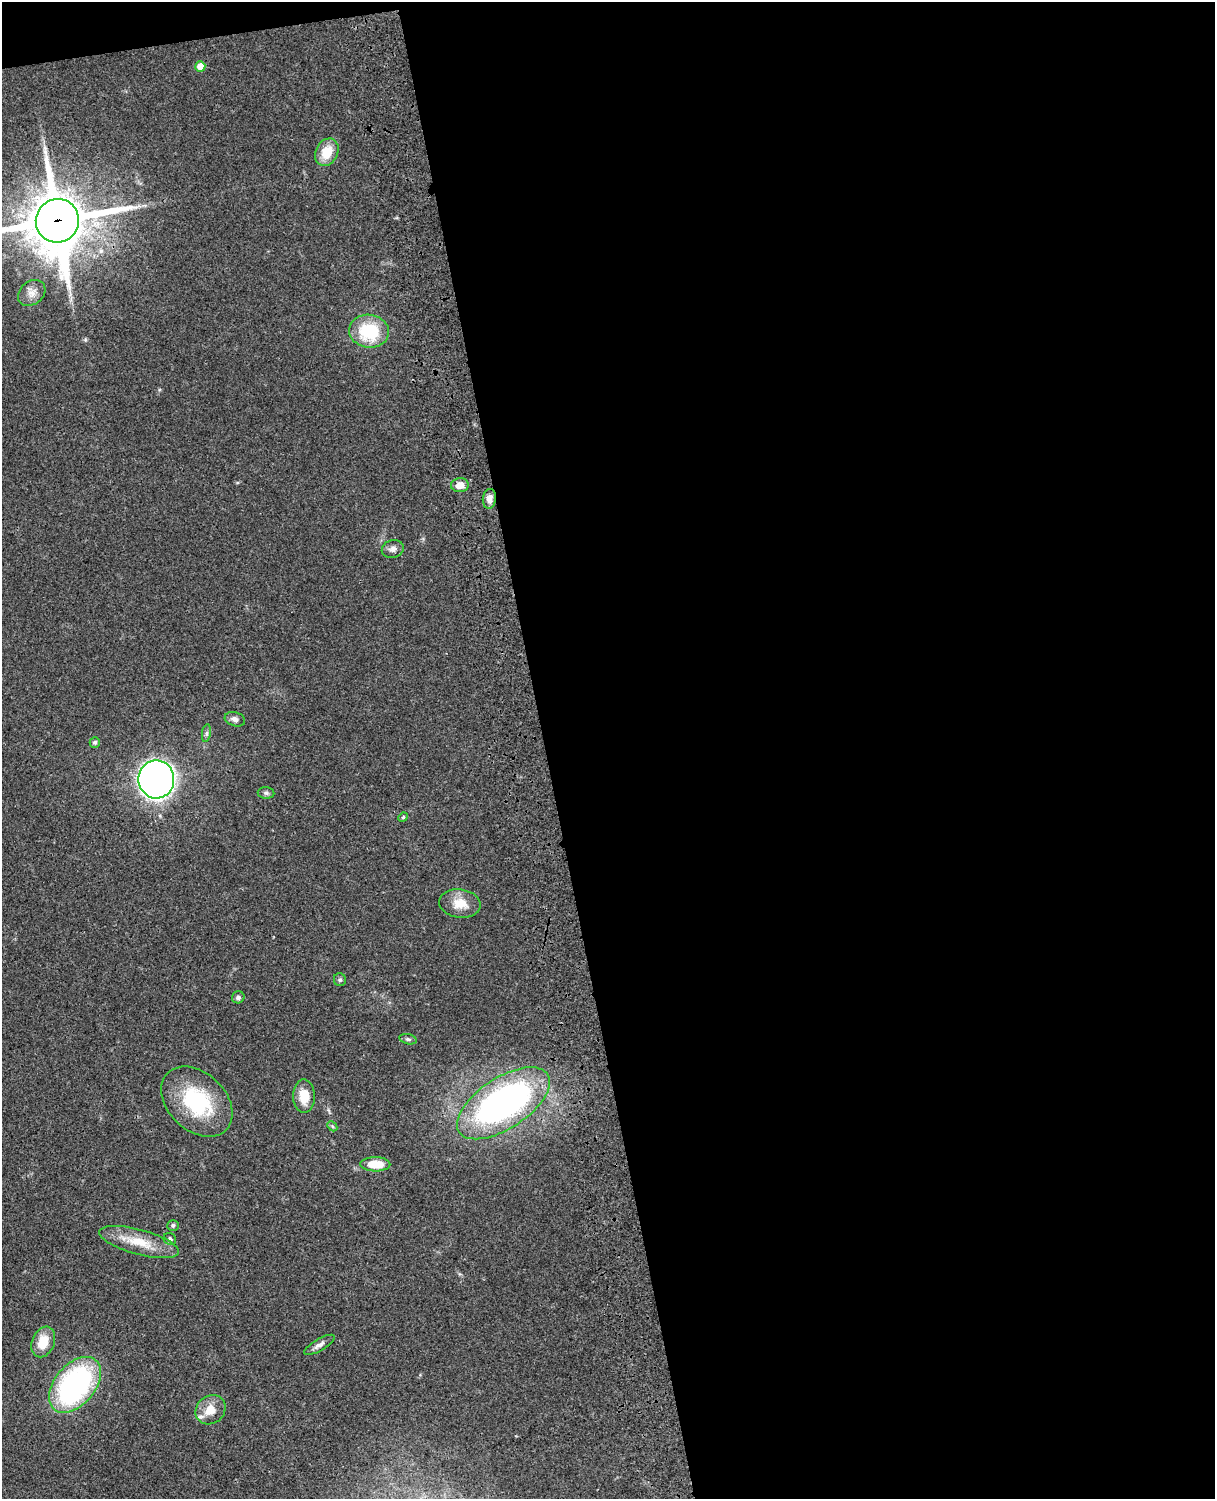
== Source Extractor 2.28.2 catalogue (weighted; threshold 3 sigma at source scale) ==
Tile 4 of 4 x 3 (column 4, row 1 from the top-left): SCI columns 3761-4973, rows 3267-4763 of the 5091 x 4922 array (HDU 1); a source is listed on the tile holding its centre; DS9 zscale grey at full resolution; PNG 1217 x 1501 px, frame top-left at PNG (2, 2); each listed source drawn as its Kron ellipse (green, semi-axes under 4 px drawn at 4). Shown black and unused: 56% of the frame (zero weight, under 3 of 4 exposures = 6% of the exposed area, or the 3 px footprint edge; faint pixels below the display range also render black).
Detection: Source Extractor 2.28.2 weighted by HDU 2 'WHT'; one run over the whole footprint, this tile lists its part. Background 0.0869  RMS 0.0062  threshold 0.0277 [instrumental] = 3 sigma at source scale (4.5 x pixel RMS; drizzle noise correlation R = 1.50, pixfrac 1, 0.05/0.05 arcsec/px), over >= 5 px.
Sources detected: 31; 1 inside a brighter listed object's ellipse — not listed separately; the other 30 listed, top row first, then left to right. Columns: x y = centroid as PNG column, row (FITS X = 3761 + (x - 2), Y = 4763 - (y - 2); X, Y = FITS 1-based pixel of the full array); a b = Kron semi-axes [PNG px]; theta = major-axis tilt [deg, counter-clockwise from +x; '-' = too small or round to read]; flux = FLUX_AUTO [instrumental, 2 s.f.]
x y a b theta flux
200 66 5 5 - 8.4
327 152 14 11 63 13
57 221 22 21 - 3800
32 293 15 11 38 5.1
369 331 20 16 -6 32
460 485 9 7 5 6.3
489 499 10 6 83 4.5
393 549 11 9 15 2.9
235 719 10 7 -18 2.8
206 733 9 4 81 1.4
95 742 5 5 - 1.3
156 779 19 18 - 400
266 793 8 6 -2 1.4
403 817 5 4 - 0.87
460 904 21 14 -6 11
340 980 6 6 - 1.3
238 997 6 6 - 1.7
408 1039 9 5 -12 1.4
304 1096 16 11 -89 11
197 1102 41 29 -44 48
503 1103 53 25 33 200
332 1126 6 4 -47 0.85
375 1164 15 7 -1 15
173 1225 6 5 - 1.3
170 1239 6 5 - 1.7
139 1242 41 12 -15 17
43 1342 16 11 67 13
319 1345 17 6 30 3.1
75 1385 32 20 50 130
211 1410 16 14 39 9.8
Overlapping masked pixels (flux is a lower limit): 1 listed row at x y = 57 221
Isophote crosses this tile's border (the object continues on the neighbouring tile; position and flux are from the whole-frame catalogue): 1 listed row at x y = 57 221